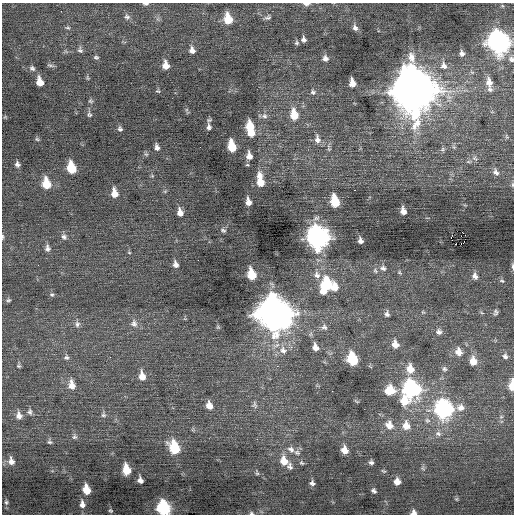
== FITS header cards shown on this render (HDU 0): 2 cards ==
NAXIS1  =                  512 / Axis length
NAXIS2  =                  512 / Axis length

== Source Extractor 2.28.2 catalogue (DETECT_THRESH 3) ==
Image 512 x 512 px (HDU 0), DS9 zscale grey, 1 PNG px = 1 image px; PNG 516 x 516 px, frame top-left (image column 1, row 512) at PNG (2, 3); no overlay
Background 0.0605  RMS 0.81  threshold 2.43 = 3 sigma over >= 5 px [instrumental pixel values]
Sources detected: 148; all 148 listed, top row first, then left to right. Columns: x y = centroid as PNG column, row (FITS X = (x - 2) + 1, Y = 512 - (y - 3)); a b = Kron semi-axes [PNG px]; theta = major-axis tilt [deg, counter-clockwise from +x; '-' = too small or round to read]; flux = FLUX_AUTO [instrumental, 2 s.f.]
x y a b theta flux
145 4 7 3 -1 130
306 4 10 4 -1 190
61 11 2 2 - 90
127 17 8 7 - 170
268 17 9 7 20 160
228 19 10 7 -77 1200
68 28 8 4 -1 82
355 28 8 6 -70 220
304 39 6 5 - 180
296 43 6 6 - 100
499 43 13 10 -71 22000
80 50 8 7 - 140
192 50 8 7 - 290
462 53 8 7 - 220
96 57 6 5 - 98
325 58 7 7 - 240
511 59 9 8 - 210
50 65 10 4 -12 92
166 65 9 6 -80 510
444 65 11 9 -67 410
32 68 8 6 -40 140
87 78 8 4 -81 71
40 82 8 5 -76 640
489 82 14 8 -78 490
352 83 8 5 -81 580
490 89 9 7 -22 200
414 90 18 15 -77 210000
158 91 7 4 -22 75
313 92 8 6 -48 140
90 101 7 5 -20 82
89 114 7 7 - 120
294 115 12 8 -82 1100
264 116 9 7 0 200
250 126 10 7 -79 1000
209 127 8 6 -88 190
120 129 7 6 - 130
251 133 8 7 - 810
506 136 6 4 -71 71
37 139 6 4 -43 72
317 139 12 8 -84 340
232 146 9 6 -79 1600
157 147 8 5 -74 210
443 149 7 6 - 110
146 154 7 4 -44 80
249 156 10 7 -80 400
475 158 8 6 -34 140
17 164 6 5 - 160
71 168 9 6 -77 1700
496 172 9 7 -54 200
260 180 16 7 -82 1000
46 184 10 7 -78 1300
354 190 2 2 - 63
114 193 10 6 -81 570
335 201 9 6 -77 1700
248 202 8 5 -78 370
403 211 7 5 -73 300
180 213 8 5 -79 390
223 230 8 5 -27 110
465 235 2 2 - 130
2 236 6 3 -89 76
461 236 2 2 - 27
64 237 8 7 - 190
317 237 12 10 -75 28000
451 237 2 2 - 300
360 241 5 4 - 210
455 244 3 2 - 130
461 244 3 2 - 200
47 248 10 7 -83 220
129 253 5 3 - 52
175 264 8 5 -76 270
513 267 9 3 -87 140
383 268 9 7 -23 190
375 271 7 5 -68 98
252 274 9 6 -75 1500
317 275 11 9 -62 310
475 276 9 7 -69 240
502 281 7 5 -18 100
327 284 12 9 -79 2400
335 287 10 8 89 450
323 291 8 6 -51 400
52 294 6 5 - 100
8 300 7 5 -9 100
423 312 5 5 - 67
496 312 7 5 73 130
482 313 6 3 -19 66
274 314 15 13 -54 82000
387 314 8 6 90 160
134 323 12 9 -78 330
77 324 9 6 87 210
218 327 6 5 - 71
324 327 9 7 -38 200
439 332 9 8 - 210
395 344 10 8 -76 430
315 347 9 6 -73 360
283 350 12 10 -56 530
458 352 10 8 -79 470
505 356 8 6 -50 170
66 357 7 6 - 140
352 359 9 7 -74 2700
473 361 9 7 -83 620
19 366 6 5 - 89
410 369 12 9 -78 700
444 369 7 7 - 140
142 376 10 7 -80 520
72 385 11 8 -83 550
512 385 9 4 87 920
411 389 11 9 -67 12000
390 390 12 10 22 1100
332 391 2 2 - 140
404 401 12 9 -73 990
209 405 9 7 -69 450
255 405 11 6 -80 180
460 407 11 10 - 400
444 409 11 9 -75 13000
30 412 9 6 -84 150
103 415 7 7 - 130
19 416 9 7 -80 330
501 417 6 3 18 64
389 425 11 9 -49 560
406 425 12 9 -85 600
438 433 9 7 -13 200
74 437 7 7 - 140
49 442 7 6 - 110
174 448 11 7 -67 2600
291 449 11 8 -40 300
344 450 7 6 - 530
297 452 9 7 -5 190
11 461 11 7 -77 330
284 461 12 9 -69 730
371 462 5 5 - 130
301 463 6 4 -39 83
290 466 10 7 -75 200
423 468 7 5 -59 100
126 470 9 6 -82 1000
383 471 8 4 -26 74
257 473 7 4 -77 77
140 480 7 5 -73 250
397 482 7 6 - 400
312 483 6 6 - 170
86 490 8 6 -78 950
374 491 6 5 - 130
456 499 5 5 - 69
6 502 7 5 -79 120
82 504 11 7 -82 320
164 508 10 8 -73 5400
110 511 5 5 - 76
413 512 6 5 - 240
251 513 6 4 -14 100
At the frame edge (FLAGS 8, measured only in part): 10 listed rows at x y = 145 4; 306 4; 511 59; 496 172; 2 236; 513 267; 512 385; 164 508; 413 512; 251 513